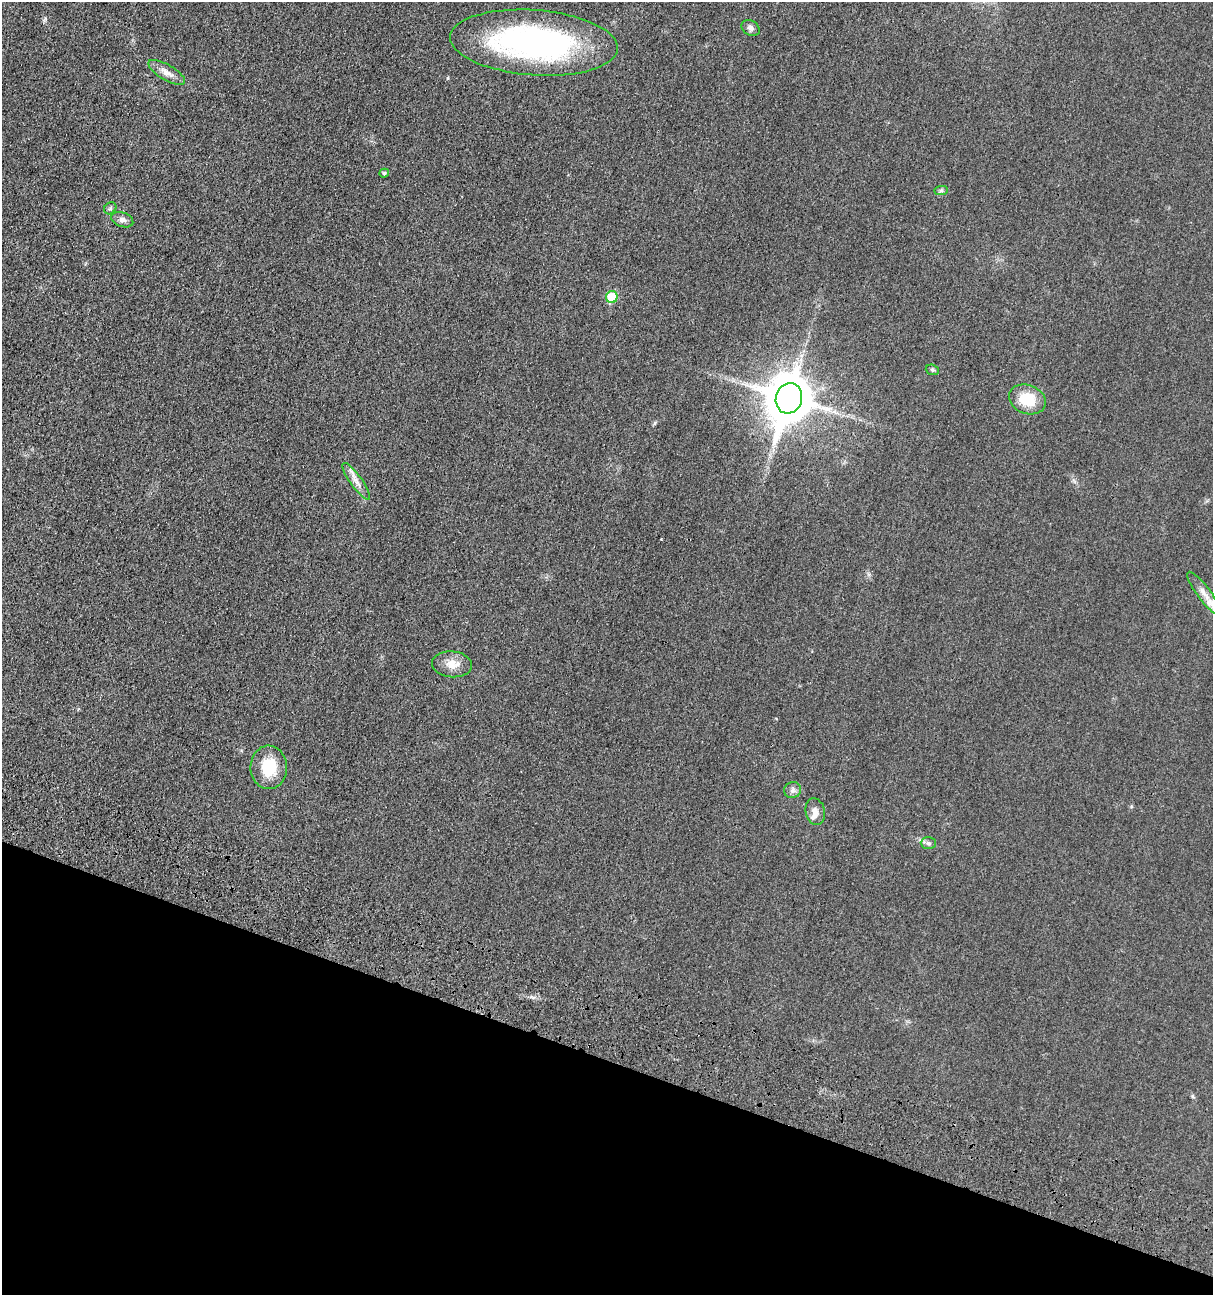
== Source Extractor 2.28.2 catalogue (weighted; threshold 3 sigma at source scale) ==
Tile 15 of 4 x 4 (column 3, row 4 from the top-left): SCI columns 2846-4056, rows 175-1467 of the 5538 x 5518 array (HDU 1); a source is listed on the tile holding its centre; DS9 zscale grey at full resolution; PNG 1215 x 1297 px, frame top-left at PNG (2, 2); each listed source drawn as its Kron ellipse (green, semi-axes under 4 px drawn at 4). Shown black and unused: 18% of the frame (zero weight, under 3 of 4 exposures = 11% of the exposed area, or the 3 px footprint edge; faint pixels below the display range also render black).
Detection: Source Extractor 2.28.2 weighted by HDU 2 'WHT'; one run over the whole footprint, this tile lists its part. Background 0.0292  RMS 0.0053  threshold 0.024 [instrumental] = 3 sigma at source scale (4.5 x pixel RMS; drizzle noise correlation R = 1.50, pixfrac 1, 0.05/0.05 arcsec/px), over >= 5 px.
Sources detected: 19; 1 inside a brighter listed object's ellipse — not listed separately; the other 18 listed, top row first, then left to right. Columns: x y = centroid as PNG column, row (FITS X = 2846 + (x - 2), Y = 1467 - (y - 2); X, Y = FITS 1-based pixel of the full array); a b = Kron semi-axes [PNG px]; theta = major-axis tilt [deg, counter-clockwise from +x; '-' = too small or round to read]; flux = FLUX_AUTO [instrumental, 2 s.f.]
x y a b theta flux
751 28 10 7 -33 1.8
534 43 84 32 -4 140
167 72 21 7 -30 4.2
384 173 5 4 - 1
941 191 7 4 1 0.89
110 208 6 5 - 0.97
122 220 11 7 -20 2.2
612 297 6 5 - 20
932 370 7 5 -21 0.86
789 398 15 13 73 2000
1027 399 19 14 -22 15
356 481 22 6 -54 4
1204 593 26 6 -54 5.2
452 664 20 13 -5 6.5
269 767 22 18 -88 16
793 790 9 8 - 1.8
815 812 13 9 -78 4
928 843 7 6 - 1.3